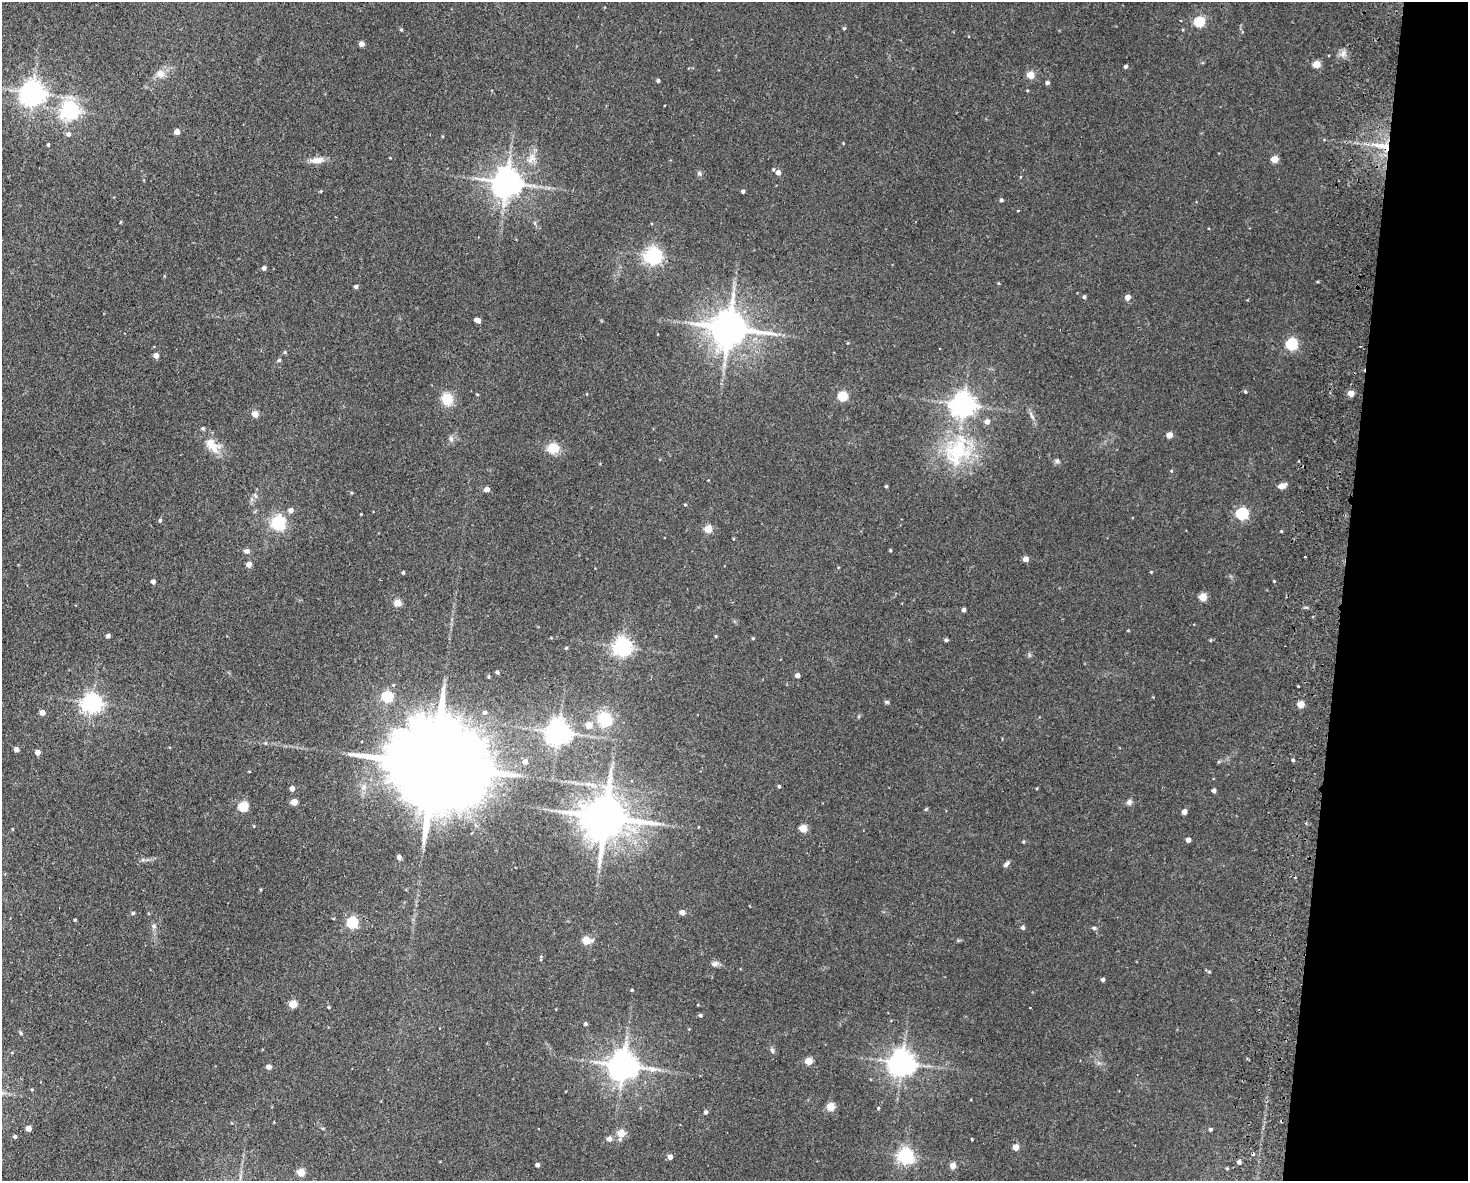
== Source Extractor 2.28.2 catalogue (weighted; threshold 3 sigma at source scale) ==
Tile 6 of 3 x 4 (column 3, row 2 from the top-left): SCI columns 3216-4681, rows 2369-3547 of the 4852 x 4736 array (HDU 1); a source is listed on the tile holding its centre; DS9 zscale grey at full resolution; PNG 1470 x 1183 px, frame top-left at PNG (2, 2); no overlay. Shown black and unused: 9% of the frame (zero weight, under 2 of 3 exposures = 3% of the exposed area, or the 3 px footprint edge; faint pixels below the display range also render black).
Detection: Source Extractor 2.28.2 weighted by HDU 2 'WHT'; one run over the whole footprint, this tile lists its part. Background 0.143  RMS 0.0074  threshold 0.0332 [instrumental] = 3 sigma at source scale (4.5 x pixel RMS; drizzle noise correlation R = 1.50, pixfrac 1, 0.05/0.05 arcsec/px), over >= 5 px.
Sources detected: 166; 3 cosmic-ray / hot-pixel residue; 1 long thin detection or spike segment (spike, bleed or trail) — not listed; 2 inside a brighter listed object's ellipse — not listed separately; the other 160 listed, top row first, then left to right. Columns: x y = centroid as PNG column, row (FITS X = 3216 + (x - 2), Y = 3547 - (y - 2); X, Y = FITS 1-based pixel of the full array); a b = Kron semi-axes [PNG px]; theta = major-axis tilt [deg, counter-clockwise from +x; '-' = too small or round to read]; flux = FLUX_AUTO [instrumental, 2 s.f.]
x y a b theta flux
1199 22 5 5 - 52
844 28 4 4 - 0.93
401 30 5 3 - 0.76
362 44 4 4 - 5.9
1343 54 7 5 45 2.6
1316 64 5 4 - 18
1125 66 4 4 - 1.7
160 74 8 8 - 6.7
1031 75 5 5 - 18
658 81 4 4 - 1.4
1047 83 4 4 - 2
33 93 8 7 - 720
69 110 7 6 - 310
177 132 4 4 - 7.4
68 134 6 6 - 2.7
843 143 4 3 - 0.51
48 145 4 3 - 1.1
1383 146 29 8 -12 15
531 158 17 9 57 7.2
1274 159 5 4 - 14
317 160 19 8 6 6.4
778 172 5 5 - 4.6
699 173 7 5 -55 1.5
507 183 9 8 - 1200
321 191 4 3 - 0.68
743 191 4 3 - 2.1
1001 200 4 4 - 1.5
1018 211 3 3 - 0.71
653 256 6 6 - 290
264 268 4 4 - 3
1317 282 3 2 - 0.86
356 287 4 4 - 2.1
1084 297 4 4 - 1.4
1127 297 4 4 - 7.1
478 320 5 4 - 4.6
729 328 12 10 -6 2200
1292 344 5 5 - 81
285 352 6 3 72 0.77
156 356 4 4 - 6.1
279 360 5 5 - 0.97
1245 392 5 4 - 0.91
1351 393 4 4 - 11
842 396 5 5 - 44
447 399 13 12 - 14
963 405 8 7 - 710
255 414 4 4 - 11
1032 416 14 4 -65 2.5
1169 435 4 4 - 9.2
451 439 7 6 - 2.2
213 446 26 14 -49 14
553 448 6 6 - 26
957 451 47 34 58 63
1057 461 6 6 - 1.5
1171 471 4 4 - 0.77
886 486 4 3 - 0.98
1282 486 9 6 14 4.4
487 489 4 4 - 5.3
352 493 4 3 - 0.7
685 504 5 3 - 0.69
291 510 5 5 - 4.7
1242 514 6 5 - 99
160 520 5 4 - 1.3
278 523 6 6 - 170
708 529 5 5 - 19
1281 531 4 3 - 0.66
890 550 3 3 - 0.89
247 551 7 6 - 2.6
1305 557 3 3 - 1.3
1026 559 4 4 - 6.7
249 564 4 4 - 6.6
403 572 4 3 - 1.1
1151 572 4 3 - 0.57
1274 581 3 3 - 0.58
153 582 4 4 - 2.9
1203 597 5 5 - 20
397 603 5 5 - 16
964 610 4 3 - 2.4
108 636 4 4 - 3.3
716 636 4 3 - 0.66
753 638 4 4 - 0.88
946 640 4 3 - 1.6
622 647 6 6 - 340
566 648 4 4 - 0.89
497 672 4 3 - 1.4
797 675 4 4 - 3.7
488 677 4 3 - 0.8
1298 686 2 2 - 0.79
387 697 5 5 - 59
887 702 6 4 -14 1.2
92 703 7 6 - 400
1301 704 4 4 - 13
485 712 5 5 - 2.3
42 713 4 4 - 5.7
605 719 19 17 -59 22
589 725 5 5 - 11
558 732 7 7 - 760
16 749 4 4 - 4.2
37 752 4 4 - 4.9
1293 760 3 3 - 1.1
525 762 5 5 - 5
433 765 53 20 -9 24000
249 771 3 2 - 0.47
779 786 4 3 - 1.1
292 788 4 4 - 5.5
1037 788 4 2 - 0.59
1214 791 4 4 - 2.5
294 802 4 4 - 12
1129 802 8 7 - 2.4
243 807 5 5 - 43
926 809 5 3 - 0.88
1184 812 4 4 - 5.8
605 817 14 12 0 3200
254 826 4 2 - 0.51
803 828 5 5 - 19
1188 840 4 4 - 4.2
1023 842 4 3 - 0.82
399 857 4 4 - 3.2
1006 864 9 5 48 2
261 889 4 3 - 0.7
682 912 4 4 - 6
133 913 4 4 - 1.1
75 920 3 3 - 0.9
352 922 5 5 - 80
154 926 6 5 - 1.6
1023 927 4 4 - 2.1
1094 928 6 5 - 1.3
586 940 5 5 - 22
715 964 10 6 6 2.7
1209 972 4 4 - 0.72
1103 979 4 4 - 2
632 990 3 3 - 0.92
293 1004 5 5 - 21
328 1007 4 3 - 0.72
1030 1007 2 2 - 0.64
700 1015 4 4 - 1.3
585 1024 4 4 - 1.5
21 1033 5 3 - 0.78
772 1050 7 5 -72 1.6
808 1061 5 4 - 19
902 1063 8 7 - 890
623 1066 9 8 - 1200
268 1067 4 4 - 4.3
32 1090 4 3 - 0.68
830 1106 5 5 - 25
878 1108 3 3 - 1.3
706 1112 5 4 - 2
28 1128 4 4 - 6.1
1210 1129 4 4 - 1.2
621 1133 5 5 - 21
15 1137 4 4 - 1.6
609 1139 5 5 - 4.7
972 1139 3 2 - 0.72
1015 1147 4 4 - 11
905 1156 6 6 - 240
670 1157 4 4 - 4.7
1239 1162 4 4 - 2.6
537 1165 4 4 - 2.7
953 1166 4 4 - 10
1227 1168 4 3 - 0.83
301 1172 5 5 - 22
Overlapping masked pixels (flux is a lower limit): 1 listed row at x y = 1383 146